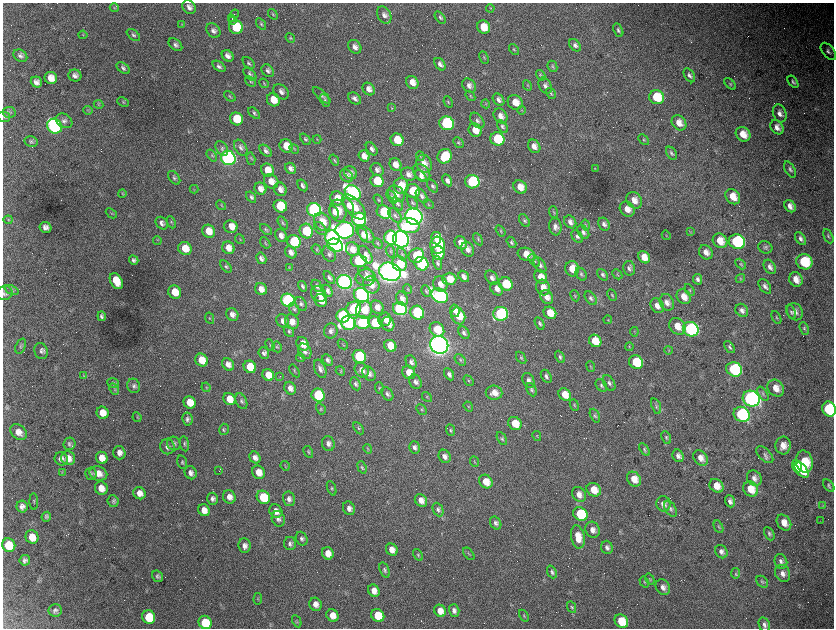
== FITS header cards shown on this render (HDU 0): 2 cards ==
NAXIS1  =                 1663 / length of data axis 1
NAXIS2  =                 1252 / length of data axis 2

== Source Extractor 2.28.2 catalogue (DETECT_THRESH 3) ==
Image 1663 x 1252 px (HDU 0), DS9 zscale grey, zoomed out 1/2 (1 PNG px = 2 x 2 image px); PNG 836 x 630 px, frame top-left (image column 2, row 1251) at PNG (3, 3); each listed source drawn as its Kron ellipse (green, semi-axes under 4 px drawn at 4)
Background 3600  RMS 66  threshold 198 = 3 sigma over >= 5 px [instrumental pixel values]
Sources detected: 575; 77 cannot appear on this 1/2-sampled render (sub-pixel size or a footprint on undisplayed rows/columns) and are neither listed nor drawn; the other 498 listed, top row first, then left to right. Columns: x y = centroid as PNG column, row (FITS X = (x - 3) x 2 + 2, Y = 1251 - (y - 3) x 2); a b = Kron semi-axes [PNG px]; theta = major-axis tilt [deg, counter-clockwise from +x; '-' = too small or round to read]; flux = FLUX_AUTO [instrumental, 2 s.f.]
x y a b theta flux
189 7 7 6 - 7.0e+04
114 8 4 3 - 1.5e+04
490 8 4 3 - 1.2e+04
235 14 4 1 - 8.8e+03
273 14 6 3 -52 1.7e+04
384 15 9 6 -60 7.0e+04
440 17 7 4 -53 2.9e+04
232 18 2 1 - 3.6e+03
233 20 3 1 - 6.5e+03
182 24 3 2 - 8.6e+03
261 24 6 4 -56 2.1e+04
236 27 7 6 - 5.9e+05
484 27 7 6 - 2.6e+05
618 30 7 4 -63 3.0e+04
213 31 8 6 -47 5.6e+04
83 35 4 3 - 1.2e+04
133 35 8 4 -38 3.1e+04
290 38 5 4 - 1.7e+04
175 45 8 5 -40 4.1e+04
575 45 7 5 -52 4.4e+04
355 47 7 6 - 7.8e+04
514 50 6 3 -54 1.5e+04
828 51 10 5 -51 5.1e+04
20 56 7 5 -34 4.4e+04
228 56 6 5 - 6.7e+04
484 58 6 3 -63 1.4e+04
249 63 7 4 -47 3.0e+04
440 64 7 4 -54 5.5e+04
219 66 7 4 -36 3.9e+04
552 66 6 4 -63 2.4e+04
123 68 7 4 -34 3.5e+04
268 71 7 5 -49 4.7e+04
250 74 8 4 -44 3.4e+04
75 75 6 6 - 6.4e+04
541 75 5 4 - 1.8e+04
689 75 8 4 -58 4.4e+04
51 78 6 6 - 1.4e+05
250 81 6 3 -41 1.7e+04
36 82 6 5 - 7.0e+04
412 82 7 6 - 1.2e+05
793 82 7 3 -54 2.5e+04
264 83 5 3 - 1.4e+04
730 84 7 4 -47 2.1e+04
527 85 5 3 - 1.5e+04
469 86 8 6 -49 6.8e+04
545 86 8 6 -61 5.8e+04
369 89 7 5 -53 8.5e+04
281 92 9 6 -44 6.6e+04
551 93 6 4 -59 2.0e+04
322 95 11 4 -43 3.4e+04
230 96 6 3 -40 1.4e+04
470 96 6 3 -51 1.5e+04
657 97 7 7 - 4.7e+05
355 98 7 5 -39 5.3e+04
273 100 7 6 - 2.1e+05
325 100 7 4 -61 2.4e+04
498 100 7 5 -51 5.3e+04
123 102 6 4 -24 1.9e+04
448 102 6 4 -66 1.7e+04
515 102 8 7 - 1.7e+05
98 104 5 4 - 1.6e+04
486 104 4 3 - 1.3e+04
392 108 4 2 - 9.6e+03
88 110 5 3 - 1.7e+04
522 110 4 3 - 1.2e+04
9 112 6 5 - 3.3e+04
254 113 7 4 -42 2.7e+04
780 113 9 6 -69 7.7e+04
501 116 8 6 -53 9.0e+04
4 117 6 5 - 2.3e+04
236 119 7 6 - 4.0e+05
64 121 9 6 -31 6.0e+04
477 121 9 5 -52 4.4e+04
447 123 7 7 - 1.9e+06
679 123 8 6 -49 1.3e+05
54 126 8 7 - 5.2e+06
502 126 7 4 -56 3.2e+04
777 127 8 6 -50 8.7e+04
475 130 7 6 - 1.8e+05
743 134 8 6 -45 2.0e+05
305 139 7 4 -51 2.4e+04
317 139 4 3 - 1.1e+04
497 139 7 6 - 6.0e+05
397 140 7 6 - 3.3e+05
643 140 6 3 -46 1.6e+04
31 142 7 5 -12 2.9e+04
458 143 6 4 -44 2.1e+04
286 146 7 6 - 2.1e+05
534 146 7 5 -57 9.0e+04
222 148 8 5 -58 4.1e+04
241 148 9 5 -56 4.6e+04
294 149 5 3 - 1.9e+04
372 149 7 5 -52 4.7e+04
266 151 7 4 -45 4.0e+04
671 153 7 4 -56 2.9e+04
212 156 7 3 -53 1.7e+04
364 156 6 5 - 1.0e+05
420 156 5 3 - 1.1e+04
445 156 7 7 - 4.4e+05
228 158 7 7 - 6.4e+06
251 159 6 3 -75 1.8e+04
334 160 6 4 -54 2.1e+04
395 164 6 5 - 1.1e+05
424 164 9 7 -69 1.4e+05
291 168 6 5 - 5.8e+04
595 169 3 2 - 1.0e+04
790 169 9 5 -61 3.8e+04
268 170 7 6 - 1.8e+05
377 170 7 6 - 5.4e+04
422 172 10 7 -45 9.7e+04
351 173 7 6 - 6.6e+04
409 174 7 6 - 7.4e+04
347 176 7 5 -48 5.2e+04
421 176 7 4 -48 5.7e+04
174 178 8 5 -51 3.4e+04
447 180 6 4 -61 6.5e+04
271 181 8 6 -44 1.2e+05
377 181 6 6 - 3.5e+05
472 182 7 6 - 1.4e+06
302 185 6 4 -57 4.5e+04
401 186 8 7 - 2.8e+05
432 186 7 4 -53 3.2e+04
520 187 7 6 - 1.5e+05
194 189 4 2 - 9.2e+03
260 189 6 5 - 9.3e+04
280 189 7 6 - 8.8e+04
413 191 7 6 - 4.1e+05
353 193 8 7 - 5.0e+06
122 194 4 3 - 1.3e+04
396 194 9 7 -46 1.0e+05
422 196 8 5 -55 4.1e+04
251 197 6 4 -56 3.2e+04
392 197 7 4 -60 2.4e+04
733 197 8 6 -50 1.9e+05
337 198 7 6 - 2.1e+05
378 200 6 3 -55 1.5e+04
634 200 9 7 -55 1.3e+05
413 203 8 4 -55 3.3e+04
398 204 7 4 -55 2.9e+04
428 204 5 2 - 1.0e+04
221 205 5 3 - 1.4e+04
280 206 7 6 - 5.8e+05
348 206 8 4 -57 7.6e+04
790 206 7 5 -53 8.1e+04
354 207 15 7 -48 2.2e+05
627 209 8 7 - 1.4e+05
314 210 7 6 - 3.7e+06
338 211 11 8 -75 1.9e+05
334 212 7 4 -62 7.5e+04
384 212 7 6 - 7.3e+05
554 212 6 3 -70 1.7e+04
111 213 6 3 -39 1.5e+04
395 215 8 5 -50 4.6e+04
414 217 9 8 - 1.2e+07
359 219 7 6 - 2.8e+06
8 220 4 3 - 1.4e+04
524 221 7 4 -57 2.9e+04
171 222 6 3 -66 1.6e+04
322 222 9 7 -53 2.2e+05
570 222 7 5 -53 6.1e+04
162 223 7 5 -48 5.1e+04
283 223 7 4 -59 2.2e+04
604 224 7 5 -59 4.9e+04
409 225 10 7 -9 6.6e+05
586 225 5 3 - 1.6e+04
46 227 6 5 - 6.4e+04
231 227 7 6 - 1.2e+05
555 227 9 6 -81 6.0e+04
266 229 7 4 -42 2.5e+04
320 229 8 5 -47 3.5e+04
345 230 9 8 - 7.0e+06
209 231 7 6 - 1.9e+05
306 231 7 6 - 7.8e+05
500 231 6 3 -57 1.6e+04
690 231 4 3 - 1.1e+04
583 232 7 5 -58 4.4e+04
363 234 7 4 -68 6.5e+04
365 234 11 6 -42 1.1e+05
666 235 5 2 - 8.2e+03
281 236 7 5 -54 7.6e+04
577 236 7 4 -55 3.6e+04
828 236 7 4 -64 2.6e+04
332 238 8 7 - 6.7e+06
391 238 7 6 - 2.8e+06
436 238 6 5 - 1.5e+05
240 239 5 2 - 1.1e+04
401 239 8 7 - 9.6e+06
478 239 7 4 -60 2.1e+04
801 239 7 4 -54 4.5e+04
157 240 5 2 - 1.0e+04
720 241 8 6 -44 1.8e+05
294 242 7 6 - 1.1e+06
511 242 6 4 -59 3.1e+04
737 242 8 7 - 1.8e+06
265 243 6 3 -52 1.5e+04
378 243 6 3 -50 1.2e+04
461 243 7 5 -52 1.1e+05
335 245 8 6 -21 4.9e+06
437 245 8 7 - 1.2e+06
765 247 7 6 - 3.2e+04
185 248 7 6 - 2.5e+05
228 248 6 6 - 1.1e+05
316 249 5 3 - 1.4e+04
352 249 7 6 - 1.1e+05
468 249 7 6 - 7.5e+04
390 251 6 3 -69 1.7e+04
291 252 7 5 -51 7.0e+04
706 252 7 6 - 9.3e+04
438 253 7 6 - 1.9e+05
329 254 8 6 -59 4.1e+04
402 254 6 4 -65 2.7e+04
526 254 9 6 -17 1.9e+05
366 255 10 5 -58 7.0e+04
416 256 8 7 - 4.8e+05
644 257 6 5 - 1.6e+05
261 258 6 5 - 5.2e+04
134 260 5 4 - 3.7e+04
359 261 8 6 -6 7.8e+05
534 261 7 4 -55 2.8e+04
804 262 8 7 - 6.8e+05
438 263 7 4 -78 3.3e+04
400 264 8 7 - 3.7e+05
421 264 7 6 - 1.6e+06
741 264 6 4 -48 1.7e+04
540 265 8 5 -58 4.9e+04
226 267 7 4 -50 2.5e+04
289 267 4 3 - 1.0e+04
770 267 8 5 -57 5.7e+04
629 268 7 6 - 4.6e+04
572 269 7 7 - 1.9e+05
390 272 11 9 -21 1.5e+07
366 274 9 5 -40 4.6e+04
581 274 7 5 -57 2.9e+04
617 274 5 2 - 1.3e+04
603 275 6 4 -51 3.1e+04
464 276 6 5 - 7.0e+04
541 277 7 6 - 1.6e+05
329 278 7 4 -52 3.5e+04
366 278 10 8 4 6.9e+04
492 278 8 5 -55 5.8e+04
740 278 5 4 - 1.6e+04
449 279 7 6 - 1.9e+05
698 279 5 4 - 4.2e+04
796 279 7 6 - 1.4e+05
116 281 8 5 -61 2.7e+05
344 282 7 7 - 7.2e+06
440 284 8 7 - 1.1e+05
506 284 7 6 - 4.2e+05
371 285 9 7 -52 1.3e+05
303 286 5 4 - 3.2e+04
317 286 7 4 -56 4.0e+04
765 286 8 5 -56 4.9e+04
543 287 8 6 -61 1.3e+05
261 289 6 5 - 1.1e+05
408 289 5 3 - 1.2e+04
497 289 7 6 - 8.9e+04
12 290 7 3 -23 2.1e+04
690 290 6 3 -62 1.7e+04
328 291 6 4 -61 4.0e+04
426 291 6 3 -64 1.8e+04
175 292 7 6 - 2.4e+05
5 293 8 7 - 3.8e+04
319 294 9 7 -47 8.6e+04
361 295 8 7 - 3.4e+06
612 295 6 3 -64 1.7e+04
440 296 8 6 -31 4.5e+06
575 296 6 3 -65 1.3e+04
547 297 7 6 - 1.0e+05
684 297 8 6 -50 1.5e+05
591 298 8 5 -54 3.8e+04
402 299 7 5 -66 7.0e+04
288 300 7 6 - 3.5e+06
321 300 6 6 - 1.3e+05
667 302 8 7 - 8.3e+04
301 304 7 5 -62 3.6e+04
657 306 8 6 -55 1.0e+05
377 307 7 6 - 9.6e+04
400 308 7 6 - 2.7e+06
294 309 7 5 -60 2.7e+04
354 309 7 7 - 1.1e+06
364 310 9 8 - 2.5e+05
742 310 7 6 - 5.6e+04
455 311 6 5 - 8.4e+04
791 312 7 4 -70 3.1e+04
795 312 9 7 -58 9.6e+04
417 313 7 6 - 1.4e+06
550 313 7 5 -41 2.1e+05
232 314 6 5 - 6.8e+04
501 314 7 7 - 2.2e+06
102 316 5 4 - 3.7e+04
343 316 6 6 - 3.2e+06
458 316 8 6 -67 2.9e+05
776 317 7 4 -64 2.0e+04
210 318 6 3 -64 1.3e+04
385 319 7 6 - 1.1e+05
608 320 4 3 - 1.0e+04
283 321 7 6 - 6.4e+04
292 322 7 7 - 1.3e+05
362 322 8 6 -12 1.4e+06
348 323 7 7 - 2.9e+06
375 323 7 6 - 8.6e+05
540 323 6 4 -58 3.0e+04
388 324 7 6 - 1.1e+05
677 326 9 7 -49 1.8e+05
804 328 6 3 -67 2.0e+04
437 329 8 6 -45 3.0e+05
691 329 8 7 - 3.2e+06
289 331 6 4 -50 2.2e+04
331 331 7 7 - 5.2e+04
634 332 5 2 - 9.4e+03
464 333 7 5 -56 4.1e+04
595 341 7 5 -44 2.5e+05
303 344 7 6 - 1.5e+05
343 344 6 2 -45 1.1e+04
270 345 6 3 -67 1.9e+04
439 345 9 8 - 1.4e+07
21 346 8 5 68 2.4e+04
390 346 6 5 - 2.4e+05
277 347 5 5 - 2.2e+04
629 347 4 3 - 1.3e+04
730 347 7 4 -52 2.5e+04
669 350 4 3 - 1.2e+04
41 351 8 6 -70 4.3e+04
305 351 8 6 -63 5.9e+04
264 353 6 5 - 4.4e+04
359 356 7 6 - 1.2e+06
300 357 4 3 - 1.4e+04
560 357 6 4 -63 3.0e+04
521 358 7 3 -56 1.9e+04
201 360 7 6 - 2.6e+05
328 360 6 5 - 4.7e+04
460 360 6 4 -51 2.7e+04
411 362 7 5 -64 4.5e+04
636 362 7 6 - 5.5e+05
228 364 7 5 -46 7.7e+04
591 366 5 3 - 1.5e+04
250 367 6 6 - 3.5e+05
320 369 9 5 -68 6.0e+04
734 369 8 7 - 1.4e+06
362 370 8 6 -52 9.2e+04
294 371 7 3 -57 1.8e+04
340 371 5 4 - 1.5e+04
409 372 7 6 - 1.6e+05
369 374 8 6 -53 6.3e+04
449 374 6 4 -60 4.8e+04
268 375 6 5 - 1.8e+05
84 376 4 3 - 1.5e+04
280 376 2 2 - 5.9e+03
546 376 7 5 -59 4.3e+04
528 380 8 5 -64 5.8e+04
468 381 6 3 -54 1.6e+04
416 382 7 6 - 5.2e+04
113 383 6 5 - 2.8e+04
609 383 8 5 -60 4.3e+04
356 384 7 4 -62 3.5e+04
601 385 7 5 -54 3.2e+04
134 386 7 6 - 4.1e+04
206 387 5 3 - 1.5e+04
290 388 7 5 -58 7.1e+04
379 388 6 4 -86 1.8e+04
776 388 9 7 -45 1.5e+05
114 389 6 3 -63 2.0e+04
531 390 7 4 -62 2.7e+04
494 393 8 7 - 1.3e+05
387 394 7 5 -52 3.9e+04
565 394 7 5 -47 2.0e+05
763 394 8 4 -58 3.4e+04
318 395 7 6 - 1.4e+06
427 397 5 3 - 1.2e+04
229 399 6 5 - 1.9e+05
751 399 9 7 -26 7.1e+06
241 401 8 5 -64 3.8e+04
190 402 6 5 - 2.5e+05
574 405 6 4 -67 2.0e+04
468 406 5 3 - 1.2e+04
656 406 8 4 -71 2.9e+04
321 409 6 4 -59 1.8e+04
421 409 6 4 -48 2.2e+04
829 409 8 6 -66 1.9e+06
102 413 6 5 - 1.8e+05
742 414 8 7 - 1.7e+06
595 416 7 4 -65 2.7e+04
137 417 5 3 - 1.3e+04
187 419 7 5 -80 3.7e+04
515 423 7 6 - 2.7e+05
358 428 7 4 -57 2.0e+04
224 429 6 4 76 2.4e+04
450 430 6 4 -68 1.9e+04
19 432 9 7 -44 1.0e+05
537 436 5 3 - 1.1e+04
666 437 6 4 -67 2.6e+04
502 439 7 4 -61 2.3e+04
174 443 7 6 - 3.9e+04
70 444 6 6 - 3.6e+04
184 444 7 4 -81 2.5e+04
328 444 7 6 - 5.8e+04
783 445 9 7 87 1.5e+05
167 447 7 7 - 5.2e+04
414 447 6 5 - 4.4e+04
368 449 5 3 - 1.4e+04
644 450 7 4 -56 2.5e+04
308 452 6 4 -60 2.1e+04
119 453 7 6 - 7.0e+04
765 455 10 5 -45 4.4e+04
445 456 7 5 -60 6.6e+04
678 456 6 5 - 5.6e+04
255 457 6 5 - 6.9e+04
68 458 7 6 - 1.2e+05
102 458 6 5 - 1.4e+05
701 458 8 6 -52 1.1e+05
61 459 7 6 - 6.3e+04
182 462 7 4 -75 2.5e+04
474 462 5 2 - 1.1e+04
804 462 11 8 -77 5.0e+05
285 466 5 2 - 1.2e+04
797 466 6 4 -73 3.6e+05
362 467 6 4 -70 2.0e+04
802 470 9 5 -49 3.2e+05
219 471 2 1 - 5.1e+03
62 472 3 3 - 1.1e+04
258 472 7 6 - 1.6e+05
98 473 9 7 -21 1.3e+05
191 473 7 6 - 6.2e+04
91 474 6 5 - 2.6e+04
754 478 8 7 - 7.4e+04
634 479 8 6 -51 1.8e+05
486 482 7 6 - 2.0e+05
829 485 7 4 -51 2.7e+04
716 486 8 6 -45 1.7e+05
101 488 7 6 - 1.3e+05
332 488 7 4 -69 2.2e+04
751 489 8 7 - 2.3e+05
594 490 7 6 - 2.1e+05
139 493 6 5 - 9.5e+04
579 494 8 6 -55 1.0e+05
229 497 7 6 - 9.1e+04
263 497 7 6 - 5.7e+05
213 499 6 5 - 4.9e+04
289 499 7 6 - 5.9e+04
421 500 7 5 -51 1.1e+05
113 501 6 5 - 2.9e+04
730 501 6 5 - 5.2e+04
34 502 8 2 -89 1.4e+04
663 504 8 7 - 8.5e+04
823 505 4 2 - 9.9e+03
22 507 6 5 - 5.6e+04
349 508 7 6 - 6.7e+04
670 509 9 5 -62 4.2e+04
204 510 6 5 - 1.2e+05
438 510 7 5 -64 3.9e+04
276 511 7 6 - 1.1e+05
580 514 7 6 - 7.7e+05
46 517 5 4 - 3.0e+04
278 519 8 6 -71 5.3e+04
820 521 2 1 - 3.4e+03
496 523 7 5 -58 4.3e+04
784 523 9 6 -54 1.5e+05
718 527 6 4 -64 1.8e+04
593 530 8 7 - 9.4e+04
769 534 7 4 -62 3.0e+04
32 537 7 6 - 2.1e+05
578 537 12 6 -80 1.9e+05
302 539 7 5 -64 3.8e+04
290 544 6 6 - 4.1e+04
9 545 7 6 - 4.6e+05
245 546 7 6 - 6.6e+04
607 547 7 5 -71 5.0e+04
392 550 6 5 - 1.2e+05
721 552 7 6 - 5.8e+04
328 553 6 5 - 1.5e+05
469 554 7 3 -52 1.7e+04
418 555 6 4 -58 2.2e+04
25 560 5 5 - 4.5e+04
781 561 8 6 -68 5.1e+04
384 570 8 4 -70 3.1e+04
552 572 6 4 -67 3.2e+04
735 573 5 4 - 2.2e+04
783 573 9 7 -63 8.3e+04
157 576 6 5 - 3.1e+04
650 579 6 2 -55 1.2e+04
644 582 6 3 -59 1.3e+04
762 582 7 5 -44 2.8e+04
663 587 8 6 -56 7.6e+04
374 591 6 5 - 1.0e+05
258 599 6 4 84 1.8e+04
315 604 7 6 - 8.7e+04
571 607 6 4 -65 2.1e+04
55 610 6 6 - 4.5e+04
440 611 6 5 - 1.3e+05
454 611 6 5 - 5.8e+04
332 615 6 5 - 1.4e+05
378 615 7 6 - 3.9e+05
524 616 6 3 -56 1.6e+04
149 617 7 6 - 5.8e+05
297 621 6 3 -64 1.7e+04
621 621 7 6 - 3.3e+05
205 622 7 6 - 5.4e+05
764 625 8 5 -67 4.8e+04
At the frame edge (FLAGS 8, measured only in part): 3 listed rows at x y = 4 117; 5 293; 829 409
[77 sub-pixel or undisplayed-footprint detections neither listed nor drawn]